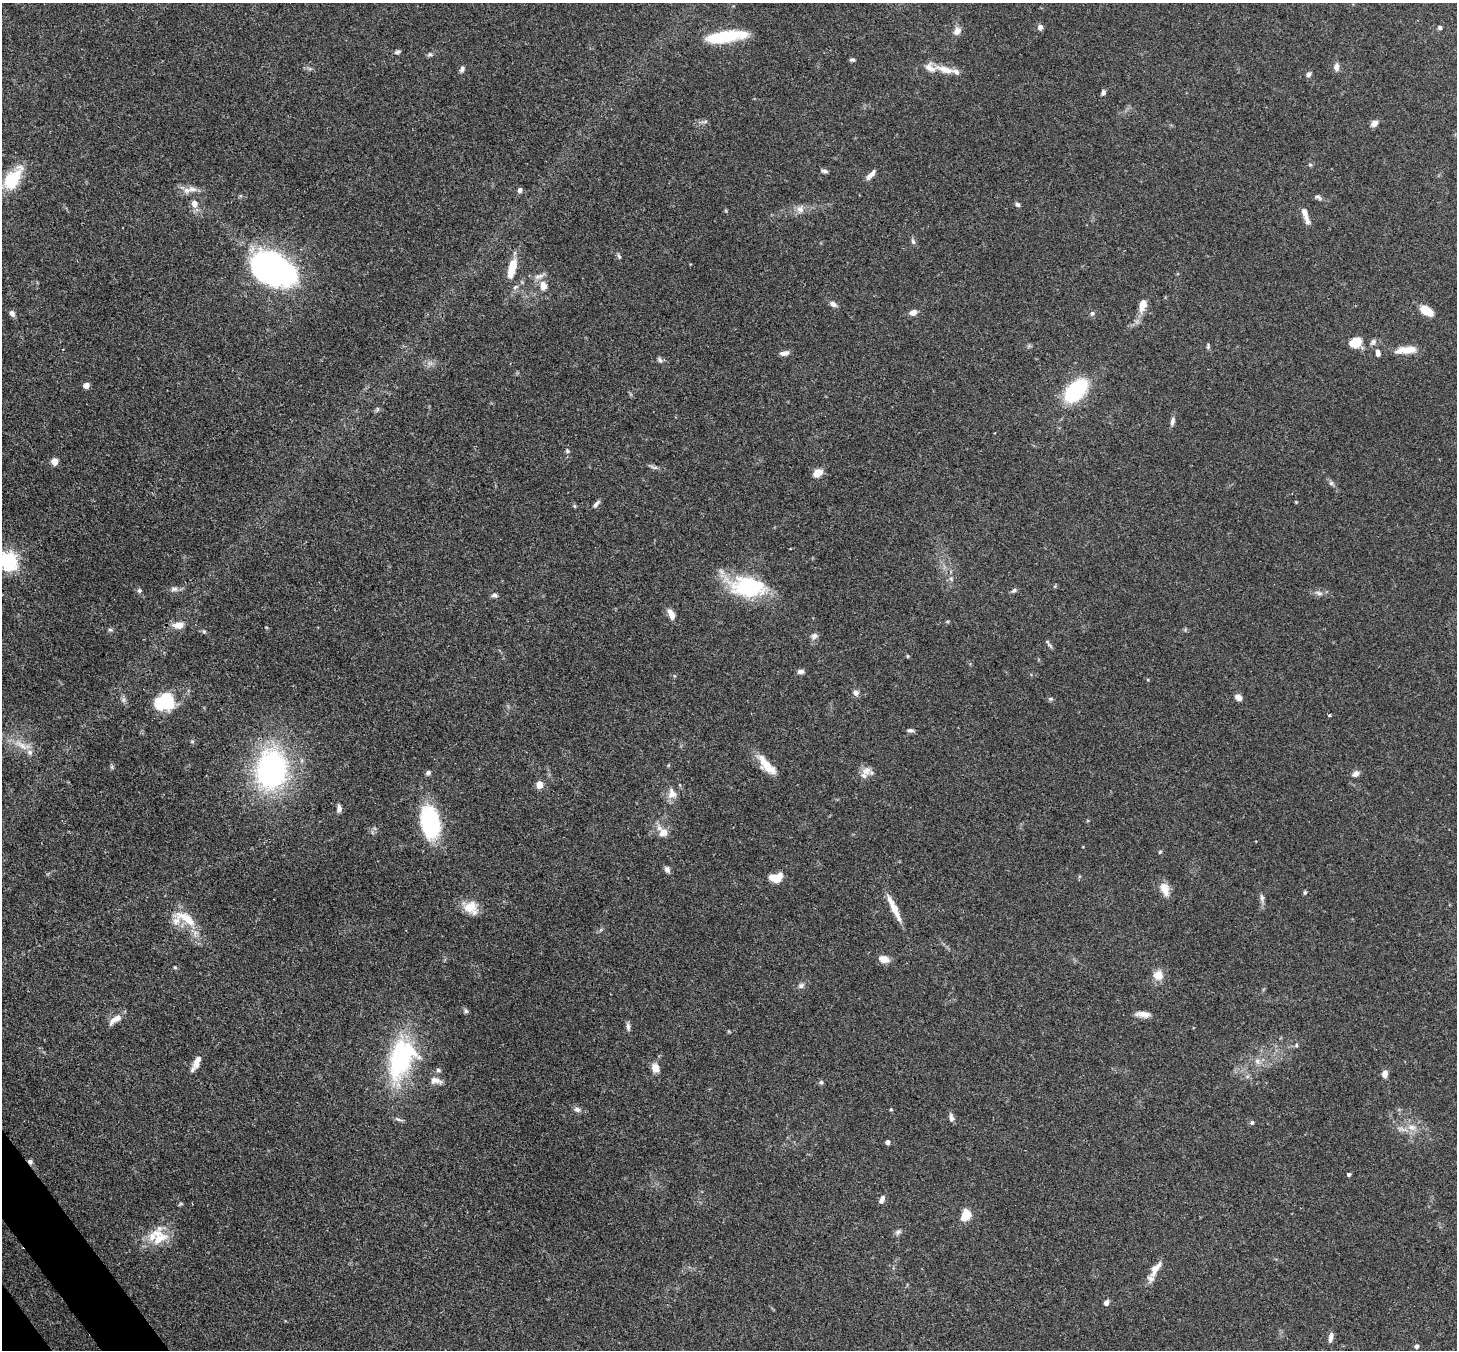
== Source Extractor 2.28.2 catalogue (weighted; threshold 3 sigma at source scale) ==
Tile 7 of 4 x 4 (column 3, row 2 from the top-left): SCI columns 2987-4441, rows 2904-4251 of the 5972 x 5944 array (HDU 1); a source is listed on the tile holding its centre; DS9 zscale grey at full resolution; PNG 1459 x 1352 px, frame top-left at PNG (2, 3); no overlay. Shown black and unused: <1% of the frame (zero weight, under 3 of 4 exposures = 7% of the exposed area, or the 3 px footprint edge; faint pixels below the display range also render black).
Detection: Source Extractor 2.28.2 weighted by HDU 2 'WHT'; one run over the whole footprint, this tile lists its part. Background 0.157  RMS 0.0047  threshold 0.0213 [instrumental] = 3 sigma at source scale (4.5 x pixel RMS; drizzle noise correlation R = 1.50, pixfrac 1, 0.05/0.05 arcsec/px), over >= 5 px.
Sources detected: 143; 3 inside a brighter object's white glare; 1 cosmic-ray / hot-pixel residue — not listed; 10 inside a brighter listed object's ellipse — not listed separately; the other 129 listed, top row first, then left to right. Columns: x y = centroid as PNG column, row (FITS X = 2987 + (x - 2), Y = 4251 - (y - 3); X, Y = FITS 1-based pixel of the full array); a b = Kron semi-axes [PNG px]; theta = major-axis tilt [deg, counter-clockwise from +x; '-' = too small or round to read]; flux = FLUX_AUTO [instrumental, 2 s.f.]
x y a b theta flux
1040 27 4 4 - 4.1
1440 27 4 4 - 1.1
957 31 11 8 58 3
725 37 43 11 9 24
397 52 8 5 12 1
430 54 7 5 -1 1
852 60 7 4 -1 0.9
1336 67 8 6 -90 2.8
462 69 8 6 61 1.3
945 69 26 9 -16 6.5
1308 74 7 6 - 1.4
1103 92 7 5 63 1.2
1374 123 8 6 39 2.4
1310 165 6 4 -1 0.61
825 171 9 4 -10 1.1
871 174 16 5 47 2.5
13 179 32 16 55 18
192 189 16 7 -3 3.7
520 190 7 5 77 1.3
1319 197 11 5 -34 1.2
194 203 7 6 - 3.8
1017 204 6 5 - 1.2
800 209 10 9 - 2.9
1305 213 15 7 -75 3.3
913 241 8 5 -74 1.2
619 256 8 4 -64 0.92
270 266 45 27 -27 140
512 268 23 8 76 9.9
543 285 13 9 -81 4.4
515 287 9 5 27 1.2
833 304 9 6 -39 1.9
1143 305 17 9 76 5.2
1426 311 11 7 -29 10
913 312 8 6 25 2.7
12 313 8 6 -64 1.6
1092 313 6 5 - 1
1355 342 11 9 23 10
1373 342 8 7 - 1.4
1208 346 8 4 -86 0.81
1406 350 24 8 4 7.4
784 353 10 6 7 2.2
1378 353 9 6 -80 2
660 360 9 5 -57 1.2
86 385 5 4 - 4.7
1076 391 18 10 45 56
378 409 6 4 90 0.71
1172 421 11 5 79 1.7
567 451 6 5 - 0.83
54 461 5 5 - 6.9
654 467 14 4 -18 1.3
818 473 9 7 36 6
1331 483 6 6 - 1
596 504 12 5 51 1.5
574 506 6 4 -70 0.55
8 561 7 6 - 200
951 579 6 5 - 0.97
748 587 41 23 -7 40
174 589 11 6 1 1.8
139 590 7 6 - 1
1014 590 7 5 39 1
1319 593 11 5 -18 1.7
494 595 8 6 -4 1.3
671 614 15 7 -64 3.2
179 625 13 8 5 4.8
110 630 6 4 -1 0.78
204 632 6 4 -1 0.69
814 636 9 7 21 1.7
1050 645 12 4 -43 1
800 671 7 5 10 1.8
856 692 8 8 - 1.7
1238 697 8 6 -39 2.7
167 701 17 11 -75 21
1329 715 4 3 - 0.62
910 730 9 4 -3 1.2
21 745 26 8 -30 6.7
767 765 30 10 -47 8.5
112 767 6 4 -72 0.71
271 769 32 25 84 110
866 771 13 12 - 3.6
428 773 6 5 - 1.3
1355 774 9 7 35 2.1
540 784 5 5 - 10
672 793 15 12 -75 4.5
339 809 8 5 87 2
430 822 37 19 -80 40
663 832 17 12 -54 5.5
1160 852 5 4 - 0.51
667 869 8 6 -59 1.8
776 878 13 9 8 8.5
1165 889 17 10 -72 5.3
1305 892 6 4 89 0.69
1262 898 12 5 -81 1.7
471 908 18 15 -39 7.5
894 908 36 7 -64 8
189 921 21 13 -59 9.1
883 959 10 7 -19 5.1
175 967 5 4 - 0.53
1158 975 12 12 - 5.4
801 985 9 6 32 1.5
466 1011 8 5 -60 1
1143 1014 18 7 -5 3.5
115 1019 20 7 35 4.1
628 1027 12 5 -84 1.5
1296 1045 5 5 - 0.73
401 1058 45 26 71 64
197 1061 17 7 69 4.8
1257 1061 9 8 - 2.5
655 1068 9 7 -67 4.4
438 1070 7 5 -19 1
1385 1074 7 6 - 3.2
436 1081 17 8 -8 3.2
821 1082 6 5 - 0.84
577 1109 8 7 - 1.7
891 1109 5 3 - 0.47
951 1118 10 6 -79 1.9
398 1119 12 4 -18 1.1
1252 1122 6 5 - 0.75
1412 1127 12 8 -13 4.2
887 1142 4 4 - 2.3
1349 1174 4 3 - 1.2
882 1200 9 5 65 2.3
181 1204 6 4 -18 0.61
966 1215 13 9 70 7.5
898 1232 9 6 35 1.3
159 1237 23 22 - 12
1156 1269 25 8 57 5
1106 1303 6 5 - 2.1
1331 1337 13 5 81 2.1
1416 1346 6 5 - 1
Isophote crosses this tile's border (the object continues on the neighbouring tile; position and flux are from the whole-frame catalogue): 1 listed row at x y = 8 561